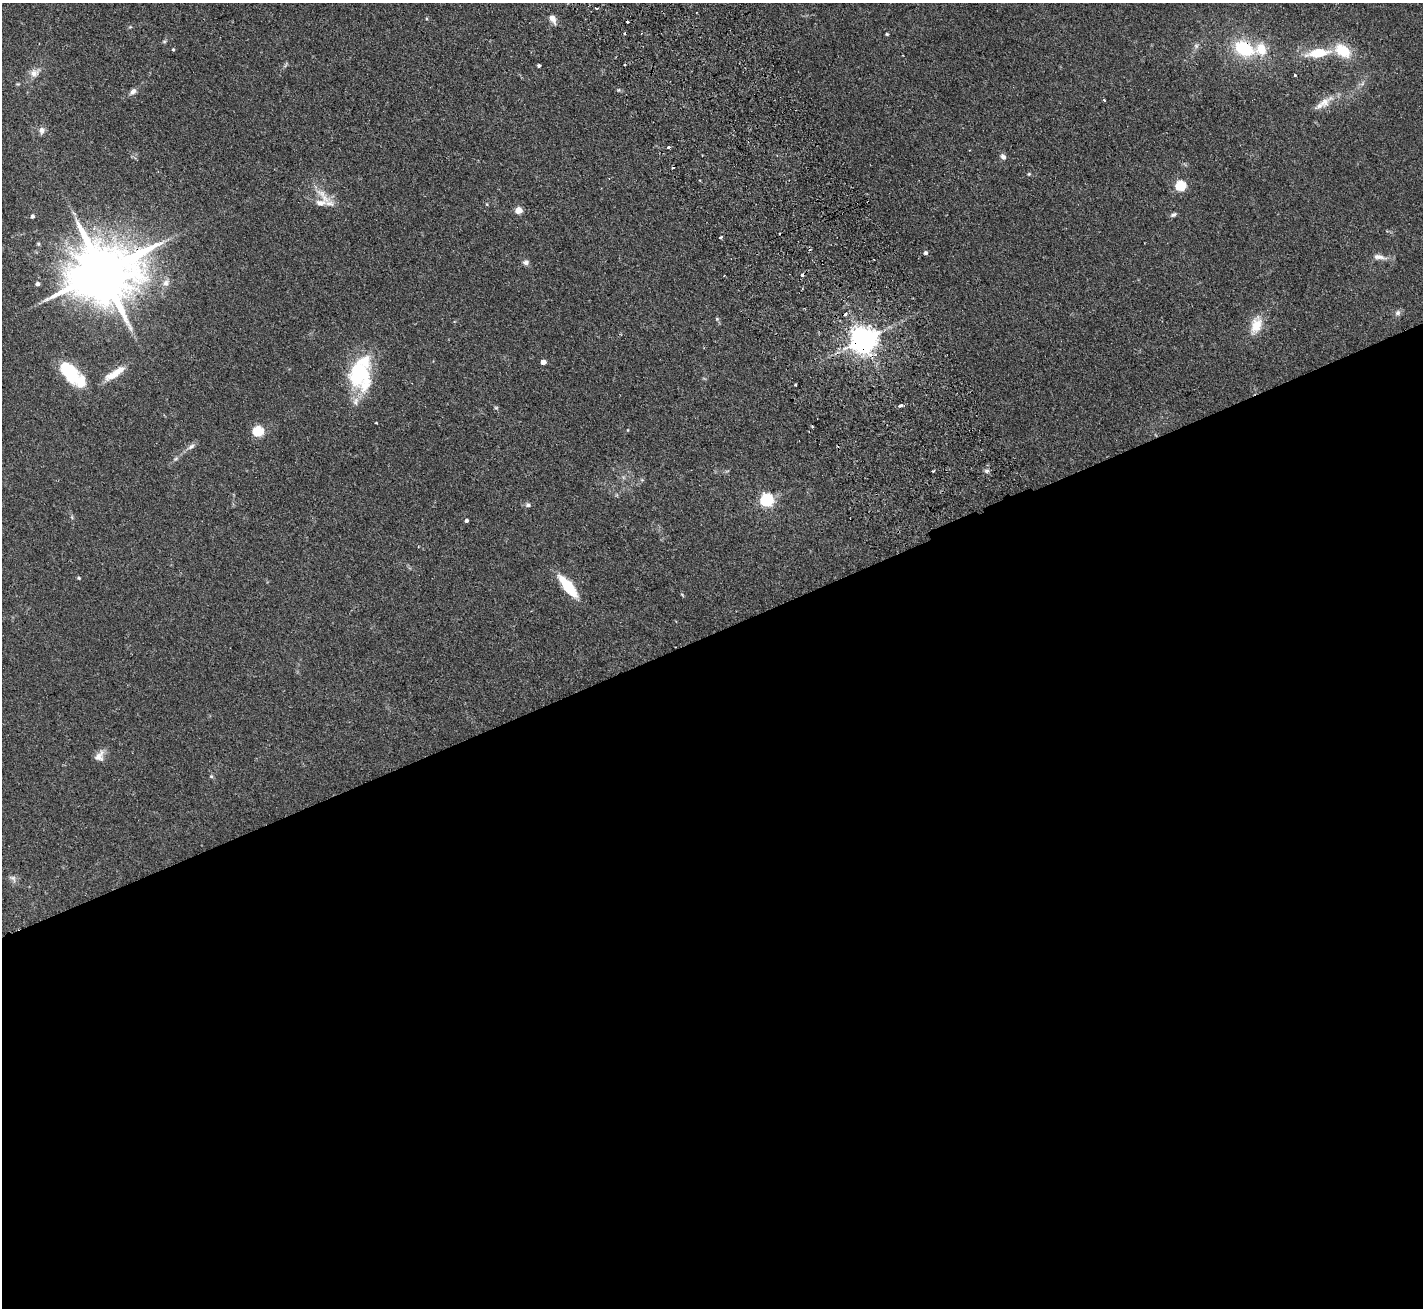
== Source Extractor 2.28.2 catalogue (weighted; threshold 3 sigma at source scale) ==
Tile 15 of 4 x 4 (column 3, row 4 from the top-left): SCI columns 2894-4314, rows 319-1624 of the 5788 x 5729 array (HDU 1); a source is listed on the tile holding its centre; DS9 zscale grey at full resolution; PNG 1425 x 1310 px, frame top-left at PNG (2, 3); no overlay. Shown black and unused: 52% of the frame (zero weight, under 2 of 3 exposures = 3% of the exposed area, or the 3 px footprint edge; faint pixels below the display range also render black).
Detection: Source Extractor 2.28.2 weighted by HDU 2 'WHT'; one run over the whole footprint, this tile lists its part. Background 0.073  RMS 0.0054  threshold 0.0241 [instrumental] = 3 sigma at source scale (4.5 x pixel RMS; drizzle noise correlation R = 1.50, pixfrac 1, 0.05/0.05 arcsec/px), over >= 5 px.
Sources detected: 74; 7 cosmic-ray / hot-pixel residue — not listed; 4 inside a brighter listed object's ellipse — not listed separately; the other 63 listed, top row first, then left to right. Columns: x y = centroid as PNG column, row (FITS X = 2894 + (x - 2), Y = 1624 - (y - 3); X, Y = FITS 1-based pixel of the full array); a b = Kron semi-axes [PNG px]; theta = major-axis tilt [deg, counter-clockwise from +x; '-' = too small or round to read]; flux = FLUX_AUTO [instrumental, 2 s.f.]
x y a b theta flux
597 8 4 2 - 0.6
552 19 13 7 -62 3.3
130 27 4 4 - 0.55
887 34 4 3 - 0.55
164 42 6 4 0 0.71
1196 46 7 6 - 1.3
1244 48 23 16 -29 27
173 50 4 3 - 0.57
1343 51 18 12 -33 16
1318 53 23 9 8 16
539 66 4 3 - 1.1
35 73 16 10 32 4.2
1295 75 3 3 - 1.2
1362 84 7 4 19 1.1
133 92 10 6 41 2.4
1104 100 4 2 - 0.59
1324 102 22 11 36 6.7
42 130 8 7 - 2.3
669 147 3 3 - 3.5
969 150 3 2 - 0.36
1003 157 8 6 -52 1.9
1029 174 5 4 - 0.58
1181 186 5 5 - 39
324 196 32 9 -47 8
487 204 5 3 - 0.53
519 210 5 4 - 11
1173 215 9 5 22 1.3
32 216 5 4 - 1.2
720 237 3 3 - 0.88
38 244 5 5 - 0.69
926 253 5 5 - 1.3
1379 257 20 7 -11 3.6
874 259 2 2 - 0.52
526 262 7 7 - 1.9
103 272 20 16 17 4900
166 283 12 9 50 3.3
37 284 4 4 - 2
1398 313 9 8 - 1.6
717 319 5 4 - 0.68
1256 325 25 13 72 10
864 340 8 8 - 640
543 362 4 4 - 3.8
71 373 31 13 -45 31
114 373 30 8 33 8.2
360 375 37 29 -75 38
795 384 3 2 - 0.69
901 405 4 3 - 3.4
496 408 6 4 0 0.6
628 430 4 3 - 0.37
258 431 5 5 - 41
191 447 12 5 34 2.1
933 471 3 2 - 0.51
987 471 6 5 - 1.2
767 500 6 6 - 92
528 505 7 6 - 1.3
72 517 5 5 - 0.69
466 521 3 3 - 1.2
79 578 5 4 - 0.59
568 586 22 8 -51 23
682 595 7 3 -45 0.51
100 756 16 11 61 3.9
211 776 6 5 - 0.74
13 878 12 7 -34 1.9
Overlapping masked pixels (flux is a lower limit): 3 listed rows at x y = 1244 48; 103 272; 864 340